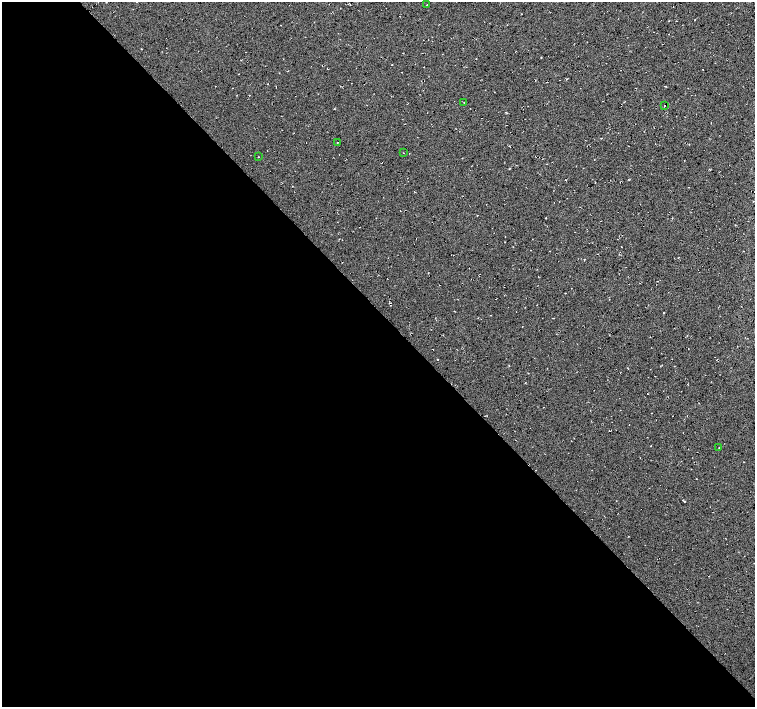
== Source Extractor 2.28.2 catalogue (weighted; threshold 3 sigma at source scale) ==
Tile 9 of 4 x 4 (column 1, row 3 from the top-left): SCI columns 1-1505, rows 1556-2964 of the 6020 x 5994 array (HDU 1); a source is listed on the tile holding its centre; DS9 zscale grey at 2 x 2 block average (1 PNG px = mean of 2 x 2 image px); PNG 757 x 709 px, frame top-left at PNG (2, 2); each listed source drawn as its Kron ellipse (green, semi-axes under 4 px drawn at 4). Shown black and unused: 56% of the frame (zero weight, under 2 of 3 exposures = <1% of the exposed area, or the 3 px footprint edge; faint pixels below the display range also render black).
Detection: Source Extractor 2.28.2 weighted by HDU 2 'WHT'; one run over the whole footprint, this tile lists its part. Background 0.0325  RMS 0.013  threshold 0.0563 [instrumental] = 3 sigma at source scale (4.5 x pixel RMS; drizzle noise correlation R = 1.50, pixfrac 1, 0.0396/0.0396 arcsec/px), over >= 5 px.
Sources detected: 7; all 7 listed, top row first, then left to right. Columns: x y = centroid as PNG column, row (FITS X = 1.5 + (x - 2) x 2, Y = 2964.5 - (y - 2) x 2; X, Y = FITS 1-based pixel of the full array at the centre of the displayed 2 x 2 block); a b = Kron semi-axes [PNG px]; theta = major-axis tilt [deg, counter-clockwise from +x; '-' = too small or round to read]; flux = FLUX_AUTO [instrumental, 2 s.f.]
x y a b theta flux
427 5 2 2 - 5.5
464 103 2 2 - 0.92
665 106 2 2 - 4
337 143 2 2 - 2.9
403 153 2 2 - 0.85
258 157 2 2 - 1.2
719 448 2 2 - 0.91